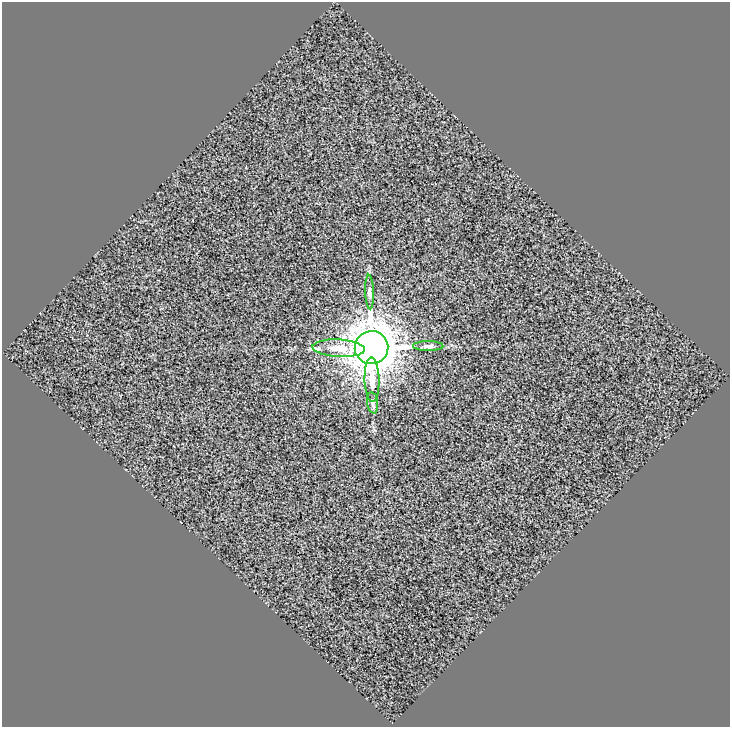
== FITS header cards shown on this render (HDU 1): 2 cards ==
NAXIS1  =                  728
NAXIS2  =                  725

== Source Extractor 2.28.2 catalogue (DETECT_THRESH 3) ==
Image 728 x 725 px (HDU 1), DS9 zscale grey, 1 PNG px = 1 image px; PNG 732 x 729 px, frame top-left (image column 1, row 725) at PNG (2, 2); each listed source drawn as its Kron ellipse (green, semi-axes under 4 px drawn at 4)
Background 0.723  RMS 16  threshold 46.7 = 3 sigma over >= 5 px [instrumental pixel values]
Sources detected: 6; all 6 listed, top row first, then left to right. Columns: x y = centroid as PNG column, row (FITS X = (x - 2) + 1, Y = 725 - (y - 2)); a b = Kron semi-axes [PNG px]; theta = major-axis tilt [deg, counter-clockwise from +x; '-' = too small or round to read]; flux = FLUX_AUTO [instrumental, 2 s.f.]
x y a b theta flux
370 292 17 3 -88 3.4e+03
428 346 15 5 0 3.8e+03
339 348 26 9 -3 2.0e+04
371 348 17 16 - 3.3e+06
372 380 22 7 -89 1.4e+04
373 403 11 5 -83 3.1e+03